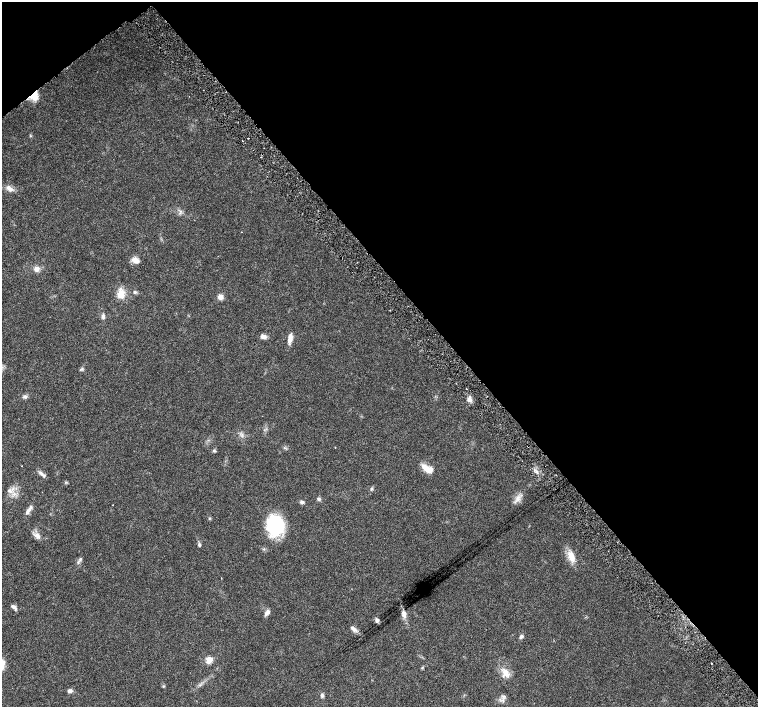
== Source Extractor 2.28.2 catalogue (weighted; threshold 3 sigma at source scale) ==
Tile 3 of 4 x 4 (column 3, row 1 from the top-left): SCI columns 3029-4539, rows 4440-5849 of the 6057 x 6002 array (HDU 1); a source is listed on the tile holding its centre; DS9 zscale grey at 2 x 2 block average (1 PNG px = mean of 2 x 2 image px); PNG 760 x 709 px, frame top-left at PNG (2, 2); no overlay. Shown black and unused: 42% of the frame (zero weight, under 4 of 8 exposures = <1% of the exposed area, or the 3 px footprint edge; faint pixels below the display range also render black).
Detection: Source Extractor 2.28.2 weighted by HDU 2 'WHT'; one run over the whole footprint, this tile lists its part. Background 0.0161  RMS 0.0013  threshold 0.00541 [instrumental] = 3 sigma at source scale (4.09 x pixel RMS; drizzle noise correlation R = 1.36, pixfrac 0.8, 0.0396/0.0396 arcsec/px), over >= 5 px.
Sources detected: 51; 3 cosmic-ray / hot-pixel residue — not listed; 1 inside a brighter listed object's ellipse — not listed separately; the other 47 listed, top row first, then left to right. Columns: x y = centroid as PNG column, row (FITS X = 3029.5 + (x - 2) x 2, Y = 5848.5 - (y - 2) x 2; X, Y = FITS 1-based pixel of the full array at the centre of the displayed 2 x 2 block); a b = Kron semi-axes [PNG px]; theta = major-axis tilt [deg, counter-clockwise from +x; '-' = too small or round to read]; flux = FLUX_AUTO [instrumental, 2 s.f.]
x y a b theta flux
34 96 11 10 - 3.1
248 138 2 2 - 0.46
9 189 12 5 -23 1.6
242 232 2 2 - 0.14
135 260 10 7 -23 1.8
36 269 7 6 - 1.5
135 292 5 4 - 0.46
121 294 13 10 79 3.1
220 297 6 6 - 1.4
103 316 6 5 - 0.77
263 336 7 5 -6 1.1
290 338 11 5 78 1.8
82 369 5 3 - 0.41
466 388 2 2 - 0.69
25 397 6 4 4 0.63
469 400 7 4 -11 0.98
335 447 2 2 - 0.21
214 450 4 3 - 0.37
426 468 14 7 -43 2.7
41 473 8 4 -49 0.95
371 489 5 3 - 0.41
10 491 8 4 -41 1.1
518 498 9 5 -65 1.4
319 499 5 4 - 0.54
302 502 5 4 - 0.54
113 505 2 2 - 0.088
28 511 11 5 58 1.2
209 518 4 2 - 0.25
275 525 20 16 -81 19
37 536 9 6 -39 1.4
199 545 5 4 - 0.47
571 557 16 7 -68 3.1
80 559 5 4 - 0.55
221 578 2 2 - 0.13
14 607 8 4 -47 0.85
267 612 8 5 52 1.1
404 614 10 6 -77 1.4
377 620 5 4 - 0.74
353 629 11 4 -42 1.1
521 636 6 4 53 0.59
209 659 5 5 - 3.9
711 663 2 2 - 0.14
506 673 13 8 -61 2.5
163 686 3 3 - 0.26
70 691 6 5 - 0.78
322 695 6 4 -76 0.62
504 696 4 2 - 0.38
Overlapping masked pixels (flux is a lower limit): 1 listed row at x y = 34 96